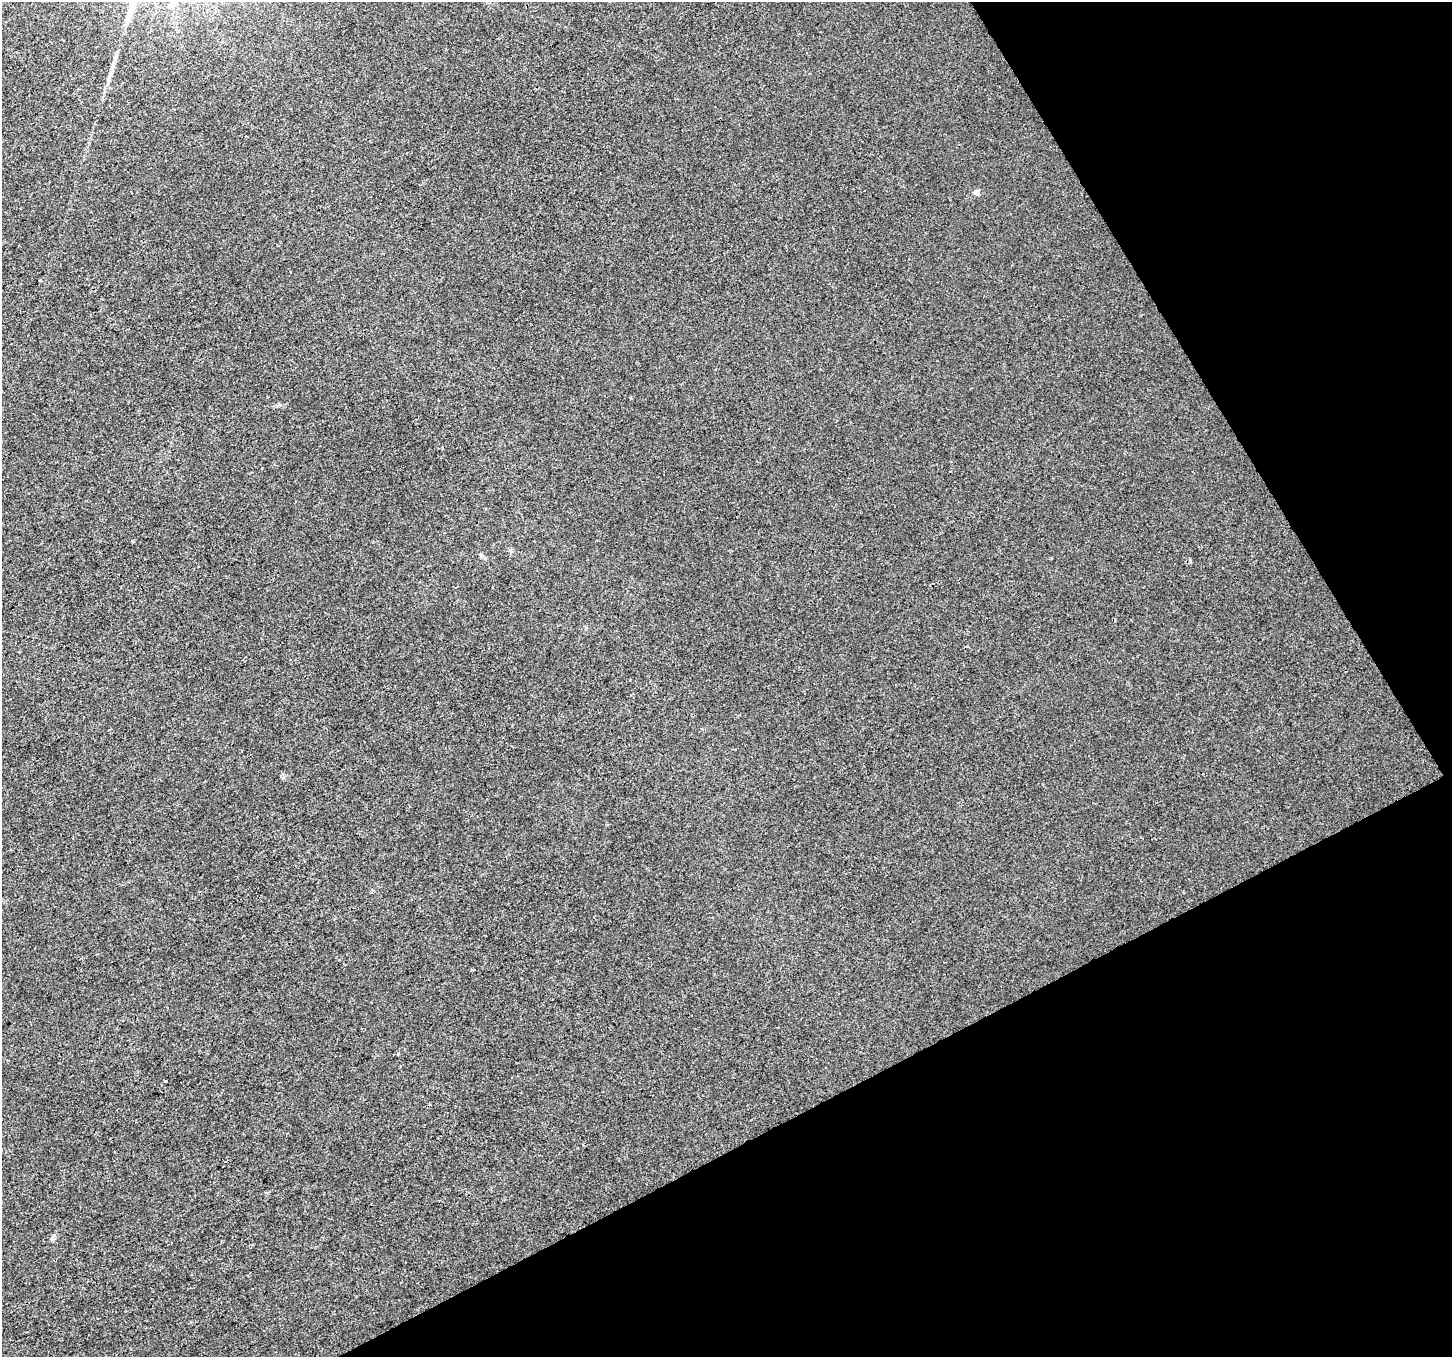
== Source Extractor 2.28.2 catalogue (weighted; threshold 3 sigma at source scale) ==
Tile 12 of 4 x 4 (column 4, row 3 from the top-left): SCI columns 4350-5799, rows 1462-2816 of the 5803 x 5692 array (HDU 1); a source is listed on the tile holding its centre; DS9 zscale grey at full resolution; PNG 1454 x 1359 px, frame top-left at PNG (2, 2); no overlay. Shown black and unused: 26% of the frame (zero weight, under 3 of 4 exposures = <1% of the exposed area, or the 3 px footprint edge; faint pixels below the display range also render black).
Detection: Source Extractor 2.28.2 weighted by HDU 2 'WHT'; one run over the whole footprint, this tile lists its part. Background 0.0011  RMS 0.0031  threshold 0.0141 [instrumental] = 3 sigma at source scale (4.5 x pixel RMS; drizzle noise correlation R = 1.50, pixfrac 1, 0.0396/0.0396 arcsec/px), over >= 5 px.
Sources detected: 3; all 3 listed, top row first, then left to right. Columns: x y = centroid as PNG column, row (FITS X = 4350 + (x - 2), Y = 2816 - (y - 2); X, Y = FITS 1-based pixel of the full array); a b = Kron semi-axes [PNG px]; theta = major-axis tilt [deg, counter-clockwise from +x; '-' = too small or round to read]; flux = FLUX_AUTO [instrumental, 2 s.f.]
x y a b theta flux
110 73 20 5 69 2
977 192 6 5 - 1.8
165 1080 3 2 - 0.54